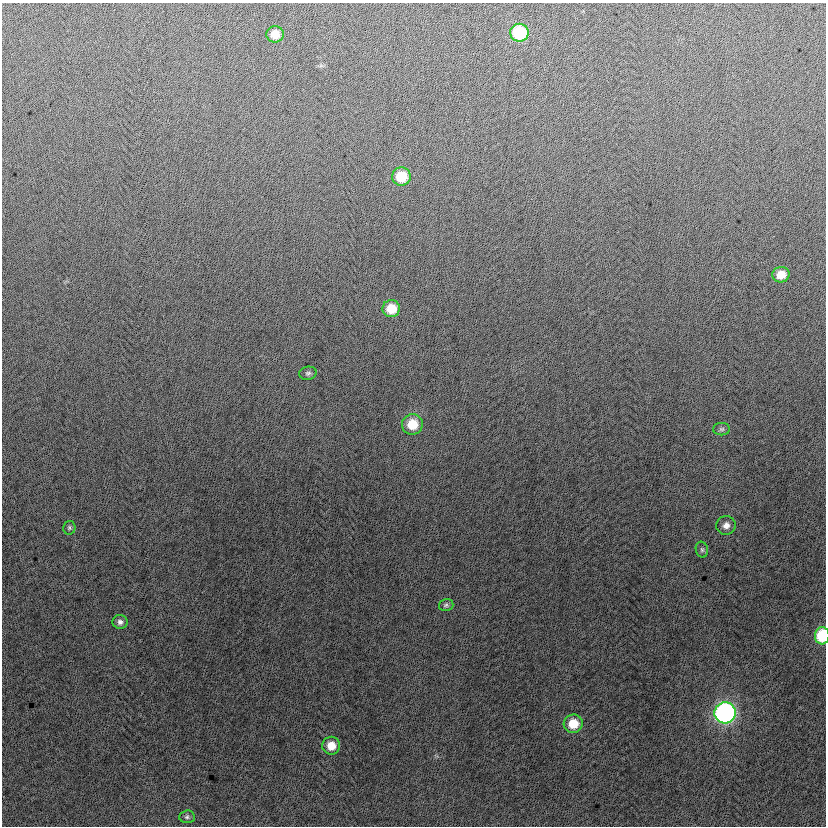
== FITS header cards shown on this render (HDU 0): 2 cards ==
NAXIS1  =                  824
NAXIS2  =                  824

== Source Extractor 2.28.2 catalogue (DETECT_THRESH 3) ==
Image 824 x 824 px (HDU 0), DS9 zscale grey, 1 PNG px = 1 image px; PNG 828 x 828 px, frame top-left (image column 1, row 824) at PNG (2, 3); each listed source drawn as its Kron ellipse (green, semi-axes under 4 px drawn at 4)
Background -2.13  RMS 13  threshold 38.7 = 3 sigma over >= 5 px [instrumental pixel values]
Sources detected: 18; all 18 listed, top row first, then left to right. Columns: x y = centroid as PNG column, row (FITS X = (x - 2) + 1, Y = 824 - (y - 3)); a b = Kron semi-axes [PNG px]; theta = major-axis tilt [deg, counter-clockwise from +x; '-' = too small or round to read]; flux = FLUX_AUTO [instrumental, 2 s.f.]
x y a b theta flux
519 33 9 9 - 60000
275 34 8 8 - 12000
401 177 9 9 - 26000
781 275 8 7 - 13000
391 309 9 8 - 19000
308 373 9 6 9 2200
412 424 10 10 - 20000
722 429 8 6 1 2300
726 525 9 9 - 5700
69 528 7 6 - 1800
702 550 8 6 -74 2100
446 605 7 6 - 2000
120 622 7 7 - 3300
822 636 9 7 86 45000
725 713 11 10 - 270000
573 724 9 9 - 19000
331 746 9 9 - 12000
187 817 8 6 3 2300
At the frame edge (FLAGS 8, measured only in part): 1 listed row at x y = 822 636